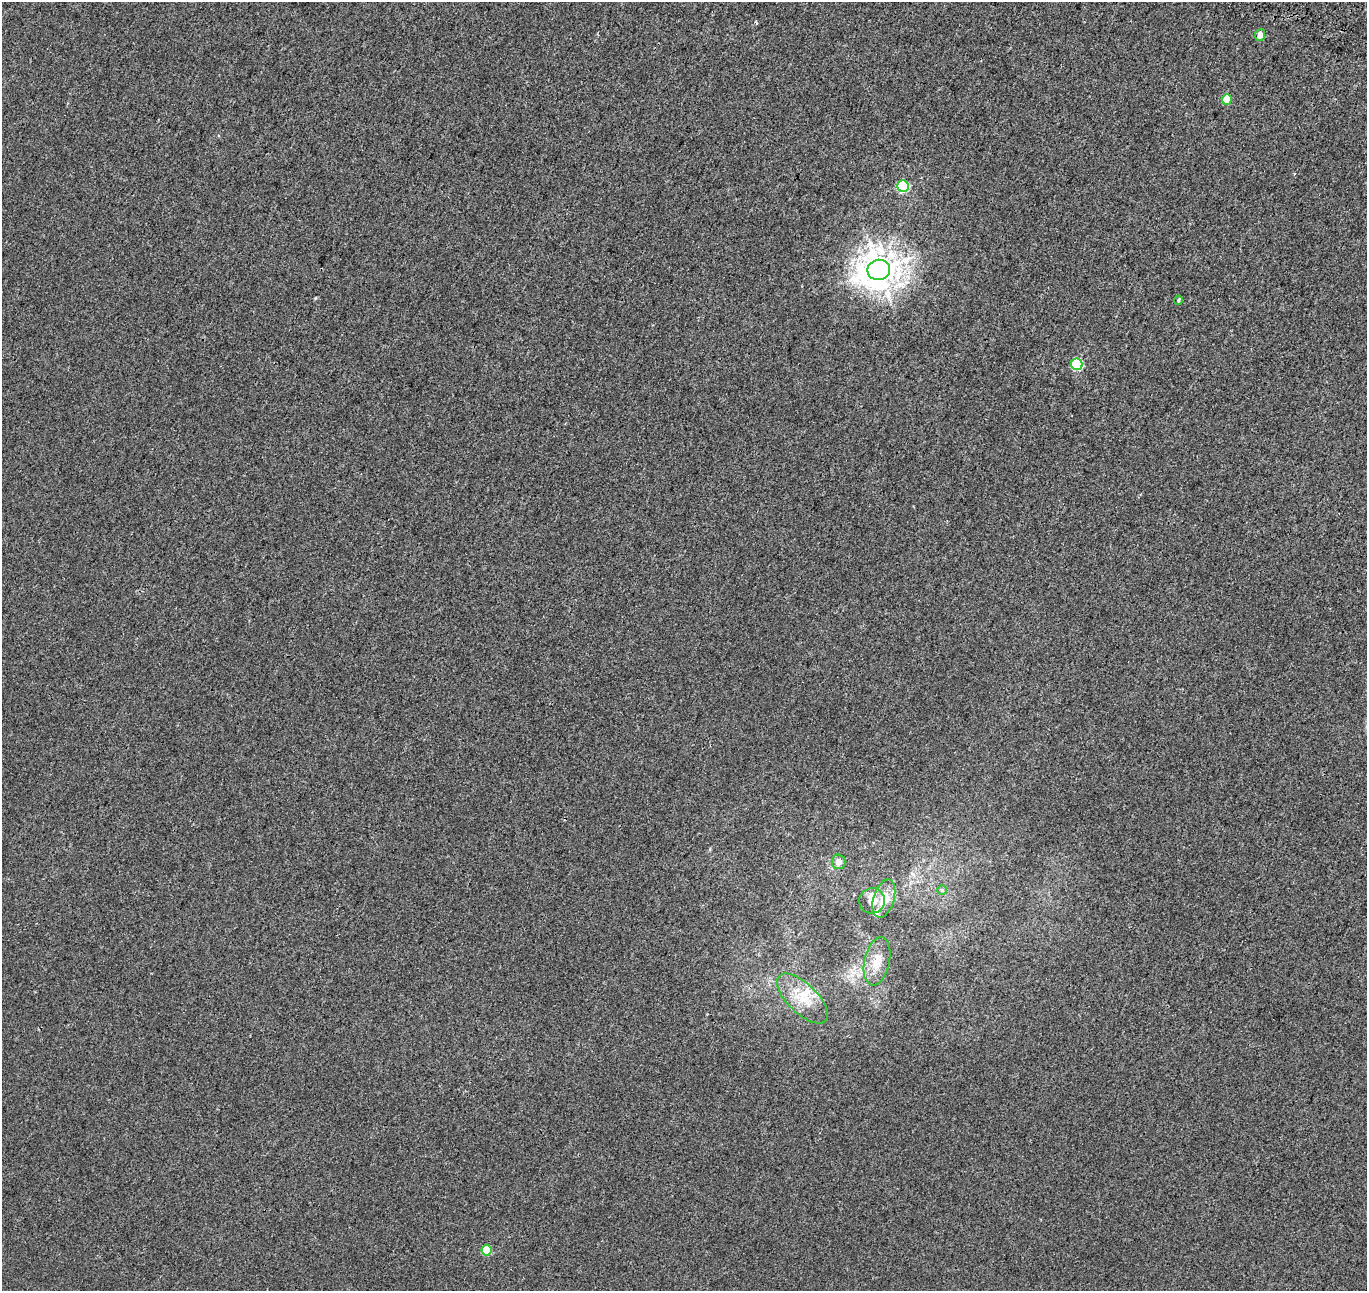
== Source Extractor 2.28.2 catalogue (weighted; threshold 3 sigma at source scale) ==
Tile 10 of 4 x 4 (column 2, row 3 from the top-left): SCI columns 1503-2867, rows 1617-2905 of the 5742 x 5874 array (HDU 1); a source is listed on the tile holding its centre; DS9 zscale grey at full resolution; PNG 1369 x 1293 px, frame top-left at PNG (2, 2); each listed source drawn as its Kron ellipse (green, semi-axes under 4 px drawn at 4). Shown black and unused: <1% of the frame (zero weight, under 3 of 4 exposures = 9% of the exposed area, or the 3 px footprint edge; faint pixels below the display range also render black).
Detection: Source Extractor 2.28.2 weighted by HDU 2 'WHT'; one run over the whole footprint, this tile lists its part. Background 0.001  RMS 0.0029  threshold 0.0131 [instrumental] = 3 sigma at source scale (4.5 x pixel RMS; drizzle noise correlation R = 1.50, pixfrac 1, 0.0396/0.0396 arcsec/px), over >= 5 px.
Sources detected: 17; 4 inside a brighter listed object's ellipse — not listed separately; the other 13 listed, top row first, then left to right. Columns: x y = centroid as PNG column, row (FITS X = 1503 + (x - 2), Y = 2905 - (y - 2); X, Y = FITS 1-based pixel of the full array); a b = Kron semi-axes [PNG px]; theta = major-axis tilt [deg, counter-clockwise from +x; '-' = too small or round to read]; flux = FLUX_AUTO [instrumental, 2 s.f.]
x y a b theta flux
1260 35 6 5 - 2.2
1227 99 5 5 - 5.8
903 186 6 5 - 22
879 270 11 10 - 480
1178 300 5 4 - 0.34
1077 364 6 5 - 20
839 862 7 7 - 1.7
942 890 5 5 - 0.37
884 899 19 10 73 5.2
872 901 13 12 - 3.3
877 961 25 12 78 4.4
802 998 32 14 -44 7.2
486 1250 5 5 - 9
Unlisted compact peaks at least as high as the median listed source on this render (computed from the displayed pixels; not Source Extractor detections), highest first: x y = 315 298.